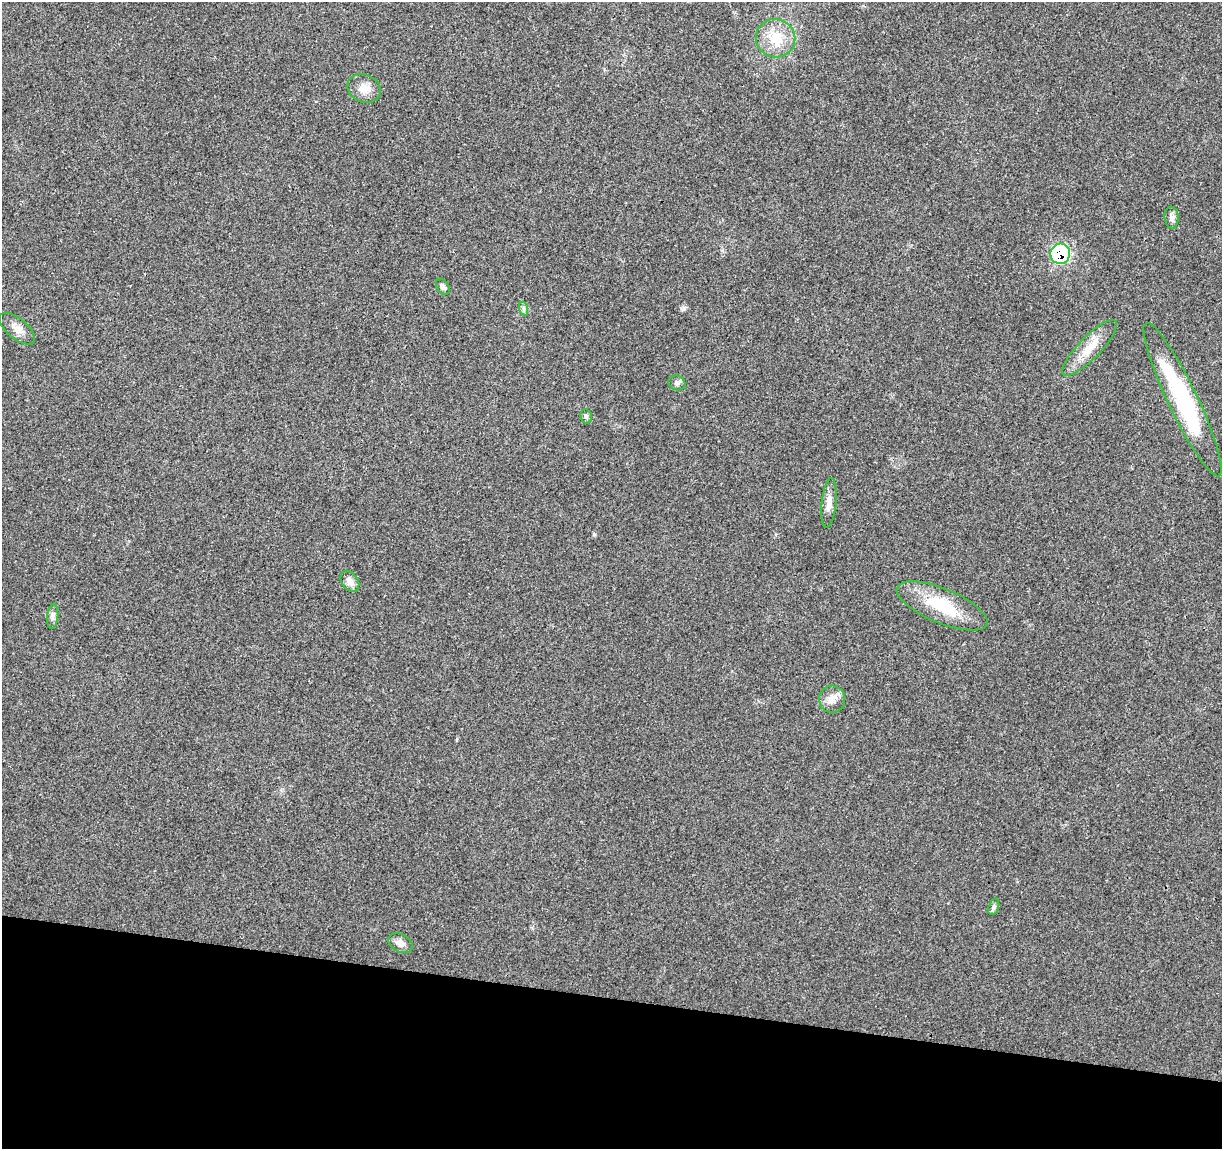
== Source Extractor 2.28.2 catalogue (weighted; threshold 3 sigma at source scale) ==
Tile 15 of 4 x 4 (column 3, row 4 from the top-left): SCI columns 2448-3667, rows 232-1378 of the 4900 x 5106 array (HDU 1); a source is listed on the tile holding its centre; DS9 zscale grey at full resolution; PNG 1224 x 1151 px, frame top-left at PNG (2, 2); each listed source drawn as its Kron ellipse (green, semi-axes under 4 px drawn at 4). Shown black and unused: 13% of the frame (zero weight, under 3 of 4 exposures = <1% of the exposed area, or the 3 px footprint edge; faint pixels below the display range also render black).
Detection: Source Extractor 2.28.2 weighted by HDU 2 'WHT'; one run over the whole footprint, this tile lists its part. Background 0.0199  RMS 0.0029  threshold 0.0128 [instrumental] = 3 sigma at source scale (4.5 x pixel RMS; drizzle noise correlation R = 1.50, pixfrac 1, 0.0396/0.0396 arcsec/px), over >= 5 px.
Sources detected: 18; all 18 listed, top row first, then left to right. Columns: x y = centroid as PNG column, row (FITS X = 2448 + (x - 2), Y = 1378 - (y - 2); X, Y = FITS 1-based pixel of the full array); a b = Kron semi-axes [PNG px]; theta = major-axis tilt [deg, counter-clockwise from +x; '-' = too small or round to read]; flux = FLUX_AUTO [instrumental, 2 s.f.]
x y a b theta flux
776 38 20 19 - 7.1
364 88 17 14 -21 3.2
1172 217 11 7 -85 1.1
1060 254 10 10 - 32
443 287 9 6 -56 0.99
524 309 7 4 -71 0.55
17 329 21 10 -40 2.6
1090 348 37 11 46 5.8
677 383 9 7 -25 0.92
1183 399 85 14 -64 32
586 416 7 5 -76 0.65
829 503 25 7 84 2.5
350 581 11 8 -53 2
942 606 49 17 -23 13
53 616 12 5 85 1
832 699 13 13 - 2.5
994 907 8 5 73 0.73
401 943 13 8 -30 1.9
Overlapping masked pixels (flux is a lower limit): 1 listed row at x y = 1060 254
Unlisted compact peaks at least as high as the median listed source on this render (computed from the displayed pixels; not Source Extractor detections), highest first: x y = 684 308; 594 534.